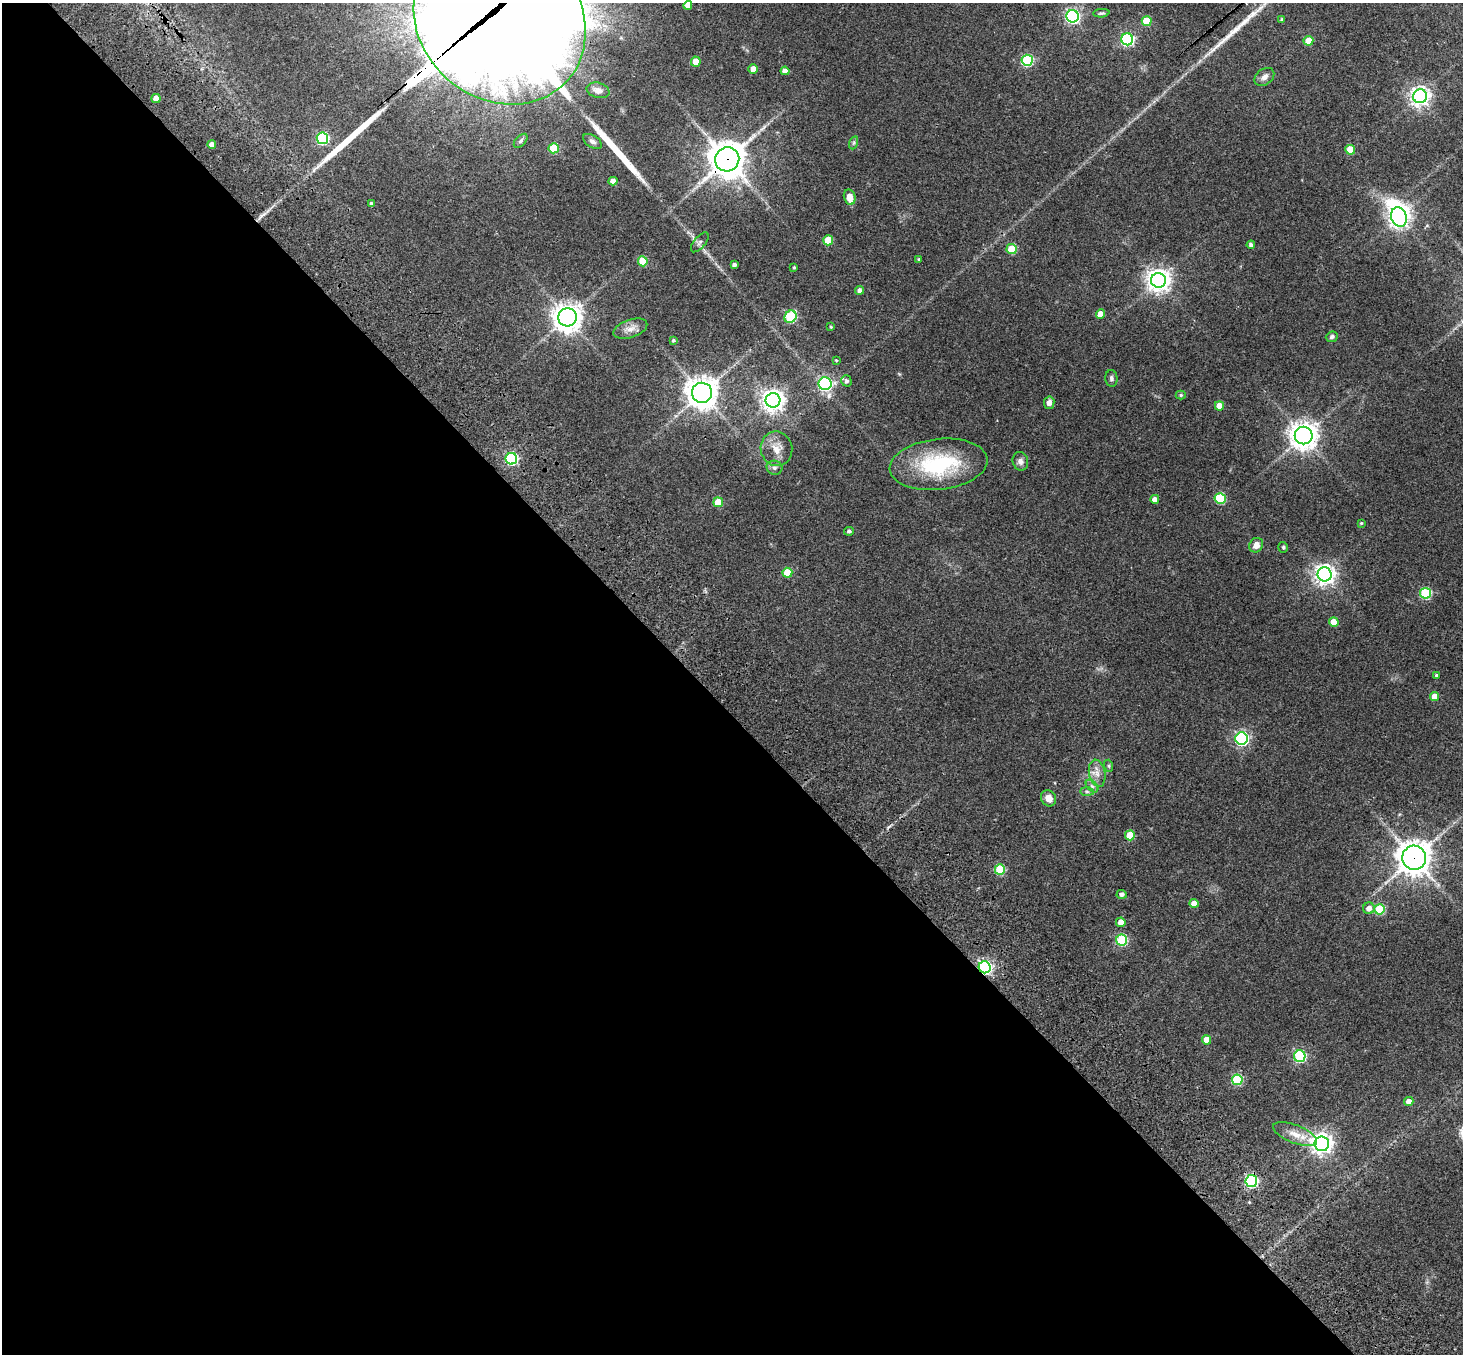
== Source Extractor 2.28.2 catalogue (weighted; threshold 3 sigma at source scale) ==
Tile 9 of 4 x 4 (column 1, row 3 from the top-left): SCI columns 183-1643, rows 1821-3172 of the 6205 x 6204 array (HDU 1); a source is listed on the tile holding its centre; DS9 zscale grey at full resolution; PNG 1465 x 1356 px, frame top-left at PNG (2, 3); each listed source drawn as its Kron ellipse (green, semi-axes under 4 px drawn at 4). Shown black and unused: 48% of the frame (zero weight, under 3 of 4 exposures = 9% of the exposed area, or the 3 px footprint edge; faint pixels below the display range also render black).
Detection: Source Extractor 2.28.2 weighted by HDU 2 'WHT'; one run over the whole footprint, this tile lists its part. Background 0.0446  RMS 0.0054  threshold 0.0243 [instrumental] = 3 sigma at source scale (4.5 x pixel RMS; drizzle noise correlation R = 1.50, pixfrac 1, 0.05/0.05 arcsec/px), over >= 5 px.
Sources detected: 102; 1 inside a brighter object's white glare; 4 long thin detections or spike segments (spike, bleed or trail) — neither listed nor drawn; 1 inside a brighter listed object's ellipse — not listed separately; the other 96 listed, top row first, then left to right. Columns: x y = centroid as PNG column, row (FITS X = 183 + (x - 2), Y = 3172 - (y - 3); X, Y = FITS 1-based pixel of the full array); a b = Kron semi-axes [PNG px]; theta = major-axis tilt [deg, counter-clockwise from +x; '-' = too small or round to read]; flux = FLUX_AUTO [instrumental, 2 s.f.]
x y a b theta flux
688 5 4 4 - 4.1
1101 13 8 4 5 0.92
1072 16 6 6 - 120
1282 19 4 4 - 0.88
500 20 91 79 -42 14000
1147 21 5 5 - 16
1127 39 6 6 - 80
1308 41 5 5 - 7.8
1027 60 5 5 - 53
696 62 5 5 - 8.8
753 69 4 4 - 4.8
785 71 4 4 - 2.9
1264 77 11 8 37 2.8
598 90 12 7 -16 3.5
1420 96 7 7 - 270
156 98 4 4 - 6.2
322 138 6 5 - 58
521 141 8 5 46 1.3
592 141 10 6 -32 1.7
853 143 7 4 71 0.87
212 145 4 4 - 4.1
554 148 5 5 - 23
1350 150 5 5 - 14
727 159 12 12 - 1000
613 181 4 4 - 3.4
850 197 8 5 -78 6
371 204 4 3 - 1.4
1399 217 10 7 -70 320
828 240 5 5 - 15
700 242 12 6 50 1.5
1251 245 4 4 - 1.6
1012 249 5 5 - 21
919 259 4 3 - 0.72
643 261 5 5 - 18
734 265 4 4 - 1.5
794 267 3 2 - 0.59
1159 280 7 7 - 400
860 290 4 4 - 1.9
1100 314 4 4 - 5.4
568 317 9 9 - 550
790 317 6 5 - 43
831 327 4 3 - 0.6
630 329 17 9 19 4
1332 337 6 5 - 1.3
673 340 4 4 - 0.96
836 360 3 2 - 0.53
1111 378 8 6 -84 1.5
846 381 5 5 - 1.5
825 384 6 6 - 92
702 393 10 10 - 670
1181 395 5 4 - 0.75
773 400 7 7 - 380
1049 403 6 5 - 2.6
1219 406 4 4 - 6.4
1304 436 9 9 - 550
776 449 17 16 - 7.1
511 459 6 6 - 67
1020 461 9 7 -75 2.4
939 464 49 25 7 46
774 468 8 7 - 1.5
1220 498 5 5 - 33
1155 499 4 4 - 3.1
718 502 5 5 - 12
1361 523 4 4 - 0.63
849 531 5 4 - 0.85
1256 545 7 6 - 3.7
1283 547 5 5 - 0.76
787 573 5 5 - 15
1325 574 7 7 - 300
1425 593 5 5 - 44
1334 622 5 4 - 7.4
1436 675 4 4 - 0.77
1435 696 4 4 - 6.3
1242 739 6 6 - 110
1109 766 6 4 -72 0.74
1097 773 14 8 -78 3.9
1092 786 7 4 -44 1.3
1087 792 7 4 -1 1
1049 798 8 7 - 4.2
1130 835 5 5 - 17
1414 858 12 12 - 720
1000 870 5 5 - 30
1122 894 5 4 - 1.9
1194 903 4 4 - 4.5
1369 908 6 5 - 3.3
1379 909 5 5 - 28
1121 922 5 4 - 4.4
1122 940 5 5 - 47
985 967 6 6 - 120
1207 1040 4 4 - 6.6
1300 1056 6 5 - 59
1237 1080 5 5 - 36
1409 1102 4 4 - 3.7
1295 1134 23 9 -21 6.5
1322 1144 7 7 - 310
1251 1181 6 6 - 81
Overlapping masked pixels (flux is a lower limit): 5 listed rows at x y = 500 20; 727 159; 1414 858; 985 967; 1251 1181
Isophote crosses this tile's border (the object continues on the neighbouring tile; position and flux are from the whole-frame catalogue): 1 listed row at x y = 500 20